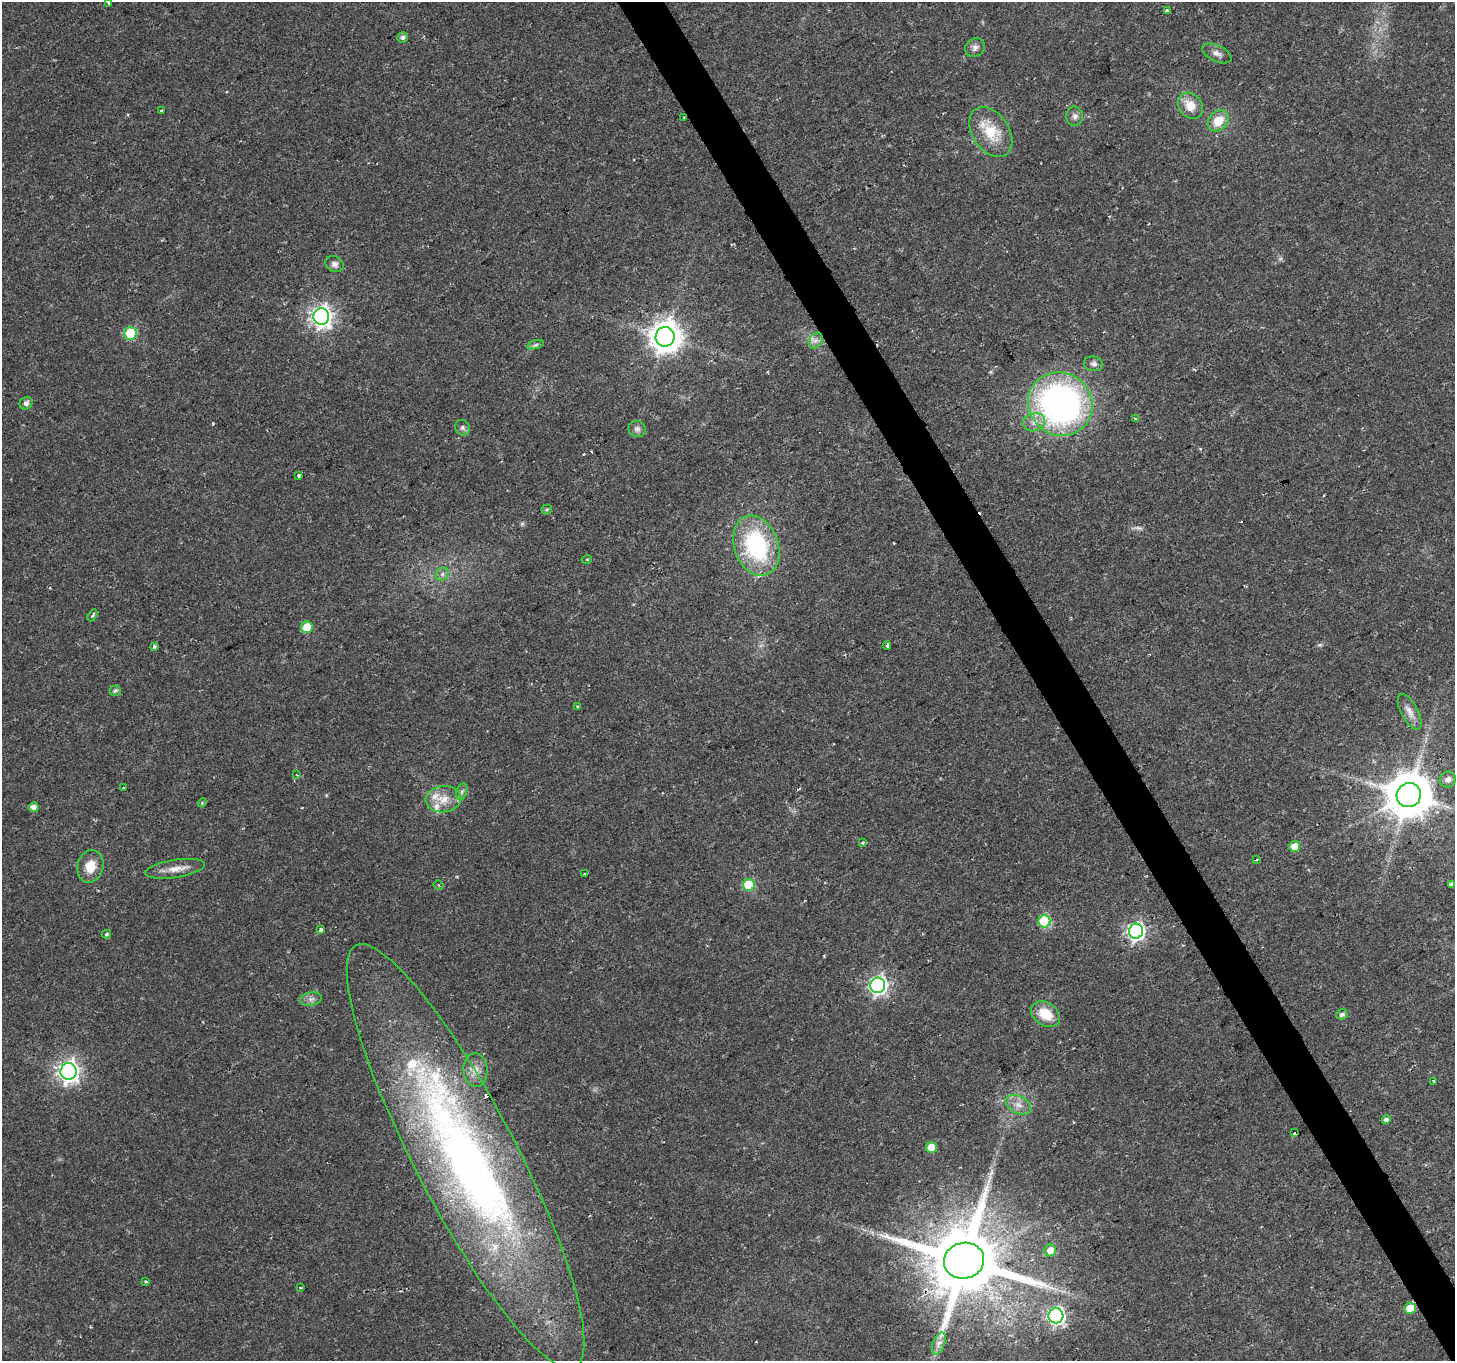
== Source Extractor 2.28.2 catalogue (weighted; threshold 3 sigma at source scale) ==
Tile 6 of 4 x 4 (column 2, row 2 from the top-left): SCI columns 1454-2906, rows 2825-4183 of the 5817 x 5709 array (HDU 1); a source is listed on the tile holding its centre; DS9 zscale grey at full resolution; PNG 1457 x 1363 px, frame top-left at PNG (2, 2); each listed source drawn as its Kron ellipse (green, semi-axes under 4 px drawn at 4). Shown black and unused: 3% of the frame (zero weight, under 2 of 3 exposures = <1% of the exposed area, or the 3 px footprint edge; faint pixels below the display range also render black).
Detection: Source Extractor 2.28.2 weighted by HDU 2 'WHT'; one run over the whole footprint, this tile lists its part. Background 0.0332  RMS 0.0032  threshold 0.0143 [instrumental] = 3 sigma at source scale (4.5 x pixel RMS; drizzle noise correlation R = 1.50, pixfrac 1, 0.0396/0.0396 arcsec/px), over >= 5 px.
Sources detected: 87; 3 too faint to see at this stretch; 3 cosmic-ray / hot-pixel residue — neither listed nor drawn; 5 inside a brighter listed object's ellipse — not listed separately; the other 76 listed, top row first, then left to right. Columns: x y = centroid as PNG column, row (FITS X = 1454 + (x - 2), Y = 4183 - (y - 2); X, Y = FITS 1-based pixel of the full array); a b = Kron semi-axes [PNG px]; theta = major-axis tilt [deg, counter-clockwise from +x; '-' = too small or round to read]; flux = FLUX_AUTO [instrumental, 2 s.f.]
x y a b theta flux
109 2 3 3 - 0.89
1167 11 4 3 - 2.5
403 37 5 5 - 0.88
975 47 10 9 - 1.4
1217 53 16 8 -26 1.9
1190 106 14 11 -52 5.1
161 111 4 2 - 0.48
1075 116 10 8 -87 1.4
684 118 3 3 - 0.44
1218 121 12 9 49 6.2
991 132 27 18 -56 11
335 264 9 7 -28 1.5
321 316 8 8 - 190
131 333 6 6 - 22
665 337 10 9 - 520
816 341 8 6 54 1.5
535 345 8 3 19 0.67
1093 364 9 7 -12 1.1
26 403 7 6 - 1.1
1060 404 33 31 -38 120
1136 418 4 3 - 0.58
1034 422 11 9 17 2.6
463 428 8 7 - 0.95
637 429 8 8 - 1.3
299 475 3 3 - 2
547 510 5 5 - 0.46
756 546 31 22 -70 38
587 559 5 3 - 0.26
442 574 7 6 - 0.97
92 615 6 3 59 0.51
307 627 6 5 - 9
887 645 4 3 - 1.8
154 647 3 3 - 1.7
115 691 5 5 - 0.61
577 707 4 3 - 0.4
1410 712 20 8 -62 2.6
297 775 4 3 - 0.3
1448 779 8 7 - 1.9
123 788 3 2 - 0.39
462 792 8 5 70 0.94
1409 795 12 12 - 1400
443 799 17 13 6 5
202 803 4 3 - 0.38
34 807 5 5 - 1.8
862 843 4 3 - 0.61
1294 846 5 5 - 3.9
1256 860 3 2 - 0.32
90 866 16 13 76 5.5
175 869 30 9 9 4
584 874 3 3 - 1.1
1451 884 4 4 - 0.85
439 885 5 3 - 0.52
749 885 6 6 - 18
1044 921 6 6 - 27
320 930 4 3 - 0.76
1136 931 7 7 - 120
106 934 5 4 - 0.59
878 985 7 7 - 120
311 999 11 6 10 1.4
1045 1014 15 11 -33 8.1
1342 1014 5 5 - 1.2
475 1070 17 12 -86 3.5
69 1071 8 8 - 180
1433 1081 3 2 - 0.28
1018 1105 14 8 -27 2.8
1386 1120 4 4 - 1.1
1295 1133 3 3 - 12
931 1147 5 5 - 6.7
465 1156 238 50 -63 260
1050 1250 6 6 - 3.2
964 1261 20 18 13 4200
146 1281 4 3 - 0.46
300 1288 3 3 - 0.3
1410 1308 6 5 - 6.8
1056 1316 7 7 - 94
939 1343 11 6 68 1.7
Overlapping masked pixels (flux is a lower limit): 5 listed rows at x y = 684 118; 1060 404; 1409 795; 964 1261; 1410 1308
Isophote crosses this tile's border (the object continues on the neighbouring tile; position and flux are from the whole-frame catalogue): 1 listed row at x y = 109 2